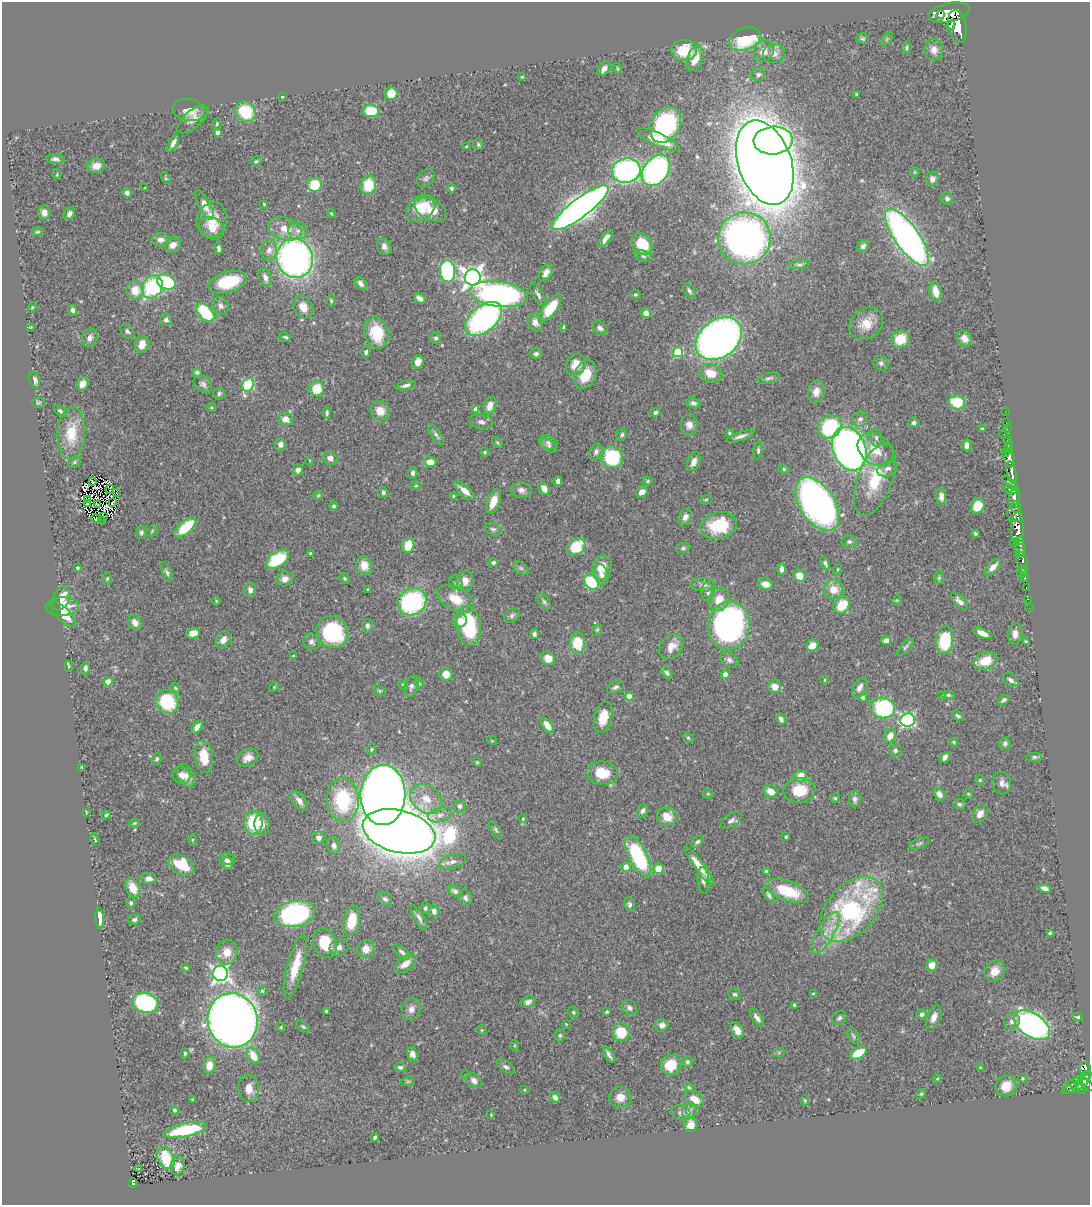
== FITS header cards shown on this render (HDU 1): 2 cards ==
NAXIS1  =                 1088
NAXIS2  =                 1203

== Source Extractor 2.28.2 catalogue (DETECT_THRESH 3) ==
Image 1088 x 1203 px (HDU 1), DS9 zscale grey, 1 PNG px = 1 image px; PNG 1092 x 1207 px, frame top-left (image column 1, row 1203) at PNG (2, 2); each listed source drawn as its Kron ellipse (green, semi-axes under 4 px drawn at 4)
Background 0.608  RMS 0.022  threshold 0.0666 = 3 sigma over >= 5 px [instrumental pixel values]
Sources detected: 516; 9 with non-positive FLUX_AUTO (blend fragments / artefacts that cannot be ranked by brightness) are neither listed nor drawn; of the other 507, the 500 brightest by FLUX_AUTO listed and drawn (7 fainter detections omitted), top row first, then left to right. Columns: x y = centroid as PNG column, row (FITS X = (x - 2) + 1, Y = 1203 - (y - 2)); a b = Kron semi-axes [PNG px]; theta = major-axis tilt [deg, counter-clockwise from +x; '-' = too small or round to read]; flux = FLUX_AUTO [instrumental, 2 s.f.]
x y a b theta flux
949 13 21 9 12 2800
940 15 4 3 - 260
951 25 5 3 - 350
957 26 17 9 -80 2500
745 39 16 11 20 100
863 39 6 5 - 2.4
887 39 8 4 54 2.4
907 48 6 4 87 2.4
684 50 13 10 4 51
934 50 10 9 - 10
764 51 11 9 60 16
774 53 11 9 16 12
695 58 13 7 71 30
617 68 5 3 - 1.6
604 69 8 5 53 6.7
758 75 7 6 - 4.6
522 77 4 3 - 1.3
391 93 6 6 - 27
856 94 4 3 - 1.3
282 97 3 3 - 1.6
189 110 16 11 -11 23
371 111 8 6 -5 46
245 112 11 9 -39 64
193 119 19 9 40 12
217 124 5 4 - 1.9
665 125 19 14 60 200
217 132 4 4 - 3.9
658 140 23 6 -24 31
773 140 19 14 4 650
173 143 9 4 62 7.2
478 144 6 5 - 2.6
467 147 4 3 - 2.6
55 159 9 5 -8 4.5
256 161 6 4 25 2.2
765 163 44 26 -71 5200
96 166 9 7 9 14
626 170 14 12 10 320
656 170 17 12 52 370
915 172 5 4 - 1.6
57 175 5 4 - 1.5
166 178 6 4 -57 1.9
426 178 10 7 50 4.4
932 179 7 6 - 7.7
315 185 7 7 - 58
368 185 9 7 77 46
145 188 3 2 - 1.4
451 188 4 4 - 2.8
127 193 5 4 - 5.6
947 199 6 5 - 4.2
264 204 3 3 - 1.8
205 205 16 6 -63 17
421 208 16 11 36 40
580 208 35 9 37 1500
430 210 17 10 -27 24
44 213 7 6 - 7.7
331 213 4 3 - 1.5
69 214 7 5 56 6.1
212 220 18 15 76 37
212 228 13 10 -34 16
285 229 17 11 -16 25
298 231 9 9 - 9.1
37 232 6 4 18 2.1
907 237 34 12 -55 740
744 238 26 26 - 720
605 239 10 4 51 8.8
160 240 9 6 -1 9
642 244 11 9 -56 44
173 245 8 7 - 11
384 246 9 7 -66 7.1
863 246 6 5 - 5.2
219 248 6 3 -79 4.3
269 250 10 8 77 10
643 256 8 5 -22 3.7
295 258 20 18 -73 650
799 265 11 4 7 3.9
447 271 11 7 -85 190
546 272 9 6 58 8.8
265 277 9 6 -70 8.7
473 277 8 8 - 960
166 282 10 7 -24 120
228 282 20 10 17 74
361 284 7 5 -51 6.7
152 287 12 10 58 140
135 290 9 9 - 26
689 291 8 5 -56 4.3
935 291 10 5 -78 18
498 294 30 12 -7 480
538 294 14 5 -60 5.1
635 295 5 4 - 2.1
420 298 6 4 -30 8.4
331 301 5 4 - 2.1
221 306 9 7 -58 6.4
32 307 5 4 - 1.6
303 307 12 9 -60 16
550 308 16 6 53 55
73 310 5 4 - 4.3
205 313 11 7 -46 77
646 313 5 5 - 6.9
484 319 21 13 40 380
166 320 6 6 - 4.5
535 322 9 7 -61 9.1
866 324 18 14 38 27
30 327 3 2 - 1.1
564 327 4 3 - 3.3
600 328 8 6 -32 5.5
127 331 8 6 -46 4.1
376 333 16 12 -76 55
285 337 6 4 -21 2.3
90 338 9 7 64 7.2
436 338 6 5 - 3.3
964 338 8 7 - 11
719 339 25 18 38 1100
900 339 9 8 - 34
142 344 8 6 72 18
366 352 5 4 - 3.1
678 352 5 5 - 88
536 354 6 5 - 4.1
418 362 7 5 73 13
881 363 8 7 - 4.5
576 365 11 9 58 21
197 372 4 4 - 3.1
711 373 12 9 -18 28
585 375 15 10 69 35
769 378 11 5 13 4.6
35 380 8 5 -73 6.5
82 384 7 5 63 9.9
203 384 10 7 -37 5.3
248 385 7 5 66 120
406 385 10 4 13 5.4
317 389 7 7 - 33
816 392 11 8 77 12
219 394 6 6 - 3.4
957 402 8 7 - 43
38 403 6 5 - 2.5
693 403 7 5 -17 4.8
490 406 9 6 68 13
211 408 5 3 - 1.5
476 409 4 4 - 10
61 411 8 4 -29 4.1
380 411 10 9 - 19
1005 411 2 2 - 8.5
655 412 5 4 - 3.6
327 413 6 4 86 2.9
285 419 7 6 - 13
860 419 8 7 - 7
481 422 12 7 -11 5.8
913 423 5 5 - 3.6
1006 423 2 2 - 10
689 425 10 8 88 9.3
830 427 12 11 - 110
982 429 3 3 - 1.7
1007 429 2 2 - 6.9
71 433 26 13 87 48
729 433 4 4 - 1.8
436 434 12 4 -55 4.7
1005 434 6 3 -19 63
622 435 6 5 - 3.3
741 436 14 4 20 7.2
876 438 9 5 -83 4.5
1008 440 3 2 - 13
497 443 6 4 -45 2.2
548 443 10 6 -27 4.9
281 444 6 5 - 8
1009 445 3 2 - 26
549 446 9 5 -37 3.9
967 446 6 4 90 7.2
849 449 22 16 -68 870
1009 449 3 3 - 38
875 450 19 14 -38 32
758 451 9 4 83 3.4
485 452 5 4 - 2
596 452 8 6 65 6.1
1006 452 3 2 - 14
612 457 11 10 - 100
330 458 7 6 - 7.9
1010 459 9 5 -83 890
310 461 4 3 - 1.1
74 462 7 5 24 2.8
430 462 6 5 - 17
694 462 10 6 65 9.8
784 469 5 4 - 2.1
887 469 11 7 23 6.9
298 470 5 5 - 7.5
413 473 5 4 - 3.8
1011 473 11 4 -79 850
875 480 38 17 70 70
92 481 4 2 - 1.3
558 481 5 4 - 7
648 481 5 4 - 2.1
1010 483 10 4 -43 360
416 486 5 3 - 1.7
110 489 5 2 - 1.4
544 489 7 5 -56 11
521 490 11 7 -6 7.6
1011 490 6 3 -14 170
465 491 13 5 -41 15
642 492 6 5 - 11
116 493 3 2 - 1.7
383 493 5 5 - 2.7
318 495 5 4 - 1.8
454 496 3 3 - 2.5
941 497 9 5 -86 6.3
1014 497 9 5 78 550
88 499 3 2 - 1.4
706 500 7 3 9 1.7
493 502 13 6 68 18
113 503 3 2 - 1.5
88 504 2 2 - 2
97 504 3 2 - 1.4
817 504 30 17 -56 720
334 506 5 4 - 2.8
978 506 8 6 63 32
1016 507 6 5 - 290
1015 514 8 7 - 740
104 516 3 2 - 1.4
685 517 8 6 64 8.6
96 518 5 3 - 1.9
101 520 3 2 - 3.3
719 525 18 13 11 75
186 527 13 6 42 60
1017 528 15 6 89 1500
493 529 8 6 -15 3.9
152 531 7 4 47 2.2
141 532 6 5 - 3.8
975 533 4 3 - 2.1
1020 540 4 3 - 230
849 541 7 6 - 4
1015 543 3 2 - 120
408 545 7 6 - 41
576 547 10 7 39 55
1020 547 10 5 87 600
683 548 7 5 9 3
1022 552 4 2 - 180
310 553 3 3 - 1.8
278 559 13 7 33 75
1022 560 8 5 -72 46
493 562 4 4 - 4.1
825 563 7 4 -62 3.5
364 565 9 7 -72 19
993 567 10 5 45 11
78 568 3 3 - 2.7
521 568 8 5 -35 3.2
602 568 12 9 75 24
781 569 6 4 88 5.9
838 569 5 3 - 1.3
1024 570 4 2 - 14
167 572 10 4 -68 3.9
1022 573 4 4 - 15
601 575 10 6 -77 7.9
799 576 6 6 - 19
107 578 6 4 88 2.1
345 578 5 5 - 2.2
939 578 6 5 - 2.2
1025 578 3 3 - 41
285 579 8 7 - 10
465 581 10 8 79 14
592 582 8 6 -40 89
456 583 8 6 -57 4
766 584 7 5 -11 14
703 585 13 6 -4 7.2
1026 588 3 2 - 5.9
368 589 3 2 - 1.1
834 589 10 9 - 19
250 590 7 6 - 6.4
708 592 9 6 -89 7
61 598 13 8 66 21
456 599 20 11 -29 31
719 599 12 9 63 22
1028 599 3 2 - 18
897 600 5 4 - 1.7
216 601 4 4 - 1.6
959 601 11 5 -46 6.7
412 602 15 13 38 190
544 602 8 5 -54 3.5
842 605 9 7 46 35
62 607 16 9 3 27
1029 608 2 2 - 3.3
63 614 17 6 -44 22
512 616 8 6 34 4.3
460 620 7 7 - 11
135 622 8 6 -60 11
367 626 7 5 -89 3.7
469 626 20 12 -83 110
729 626 24 20 82 430
597 630 6 5 - 2.4
332 632 16 15 - 140
193 633 7 5 12 16
982 633 9 4 -25 13
534 634 5 4 - 3.6
1015 634 11 7 86 10
223 640 9 7 55 12
944 640 14 8 84 77
886 641 5 4 - 8
311 642 8 7 - 6.1
1027 642 4 3 - 2.3
578 643 10 7 -86 43
812 645 6 5 - 16
671 646 14 10 45 18
905 647 11 5 47 3.3
293 656 3 3 - 1.5
548 658 7 6 - 16
729 660 9 7 -33 5.4
986 661 12 8 21 34
69 666 5 3 - 1.4
85 668 6 4 88 3.9
667 673 7 4 -47 3.8
446 674 6 6 - 16
725 674 4 4 - 11
824 680 4 3 - 1.1
1011 680 8 5 -36 5.2
108 682 4 4 - 38
419 683 5 4 - 1.8
403 685 5 4 - 2
411 686 11 7 69 5.6
274 687 5 4 - 1.5
615 687 9 5 30 4.4
775 687 6 6 - 15
175 688 5 4 - 1.9
859 688 11 6 60 7.6
380 691 7 4 -32 2.3
948 695 6 4 -2 2.6
629 696 4 4 - 16
942 696 4 3 - 1.2
863 697 4 4 - 4
1004 700 6 4 36 3.9
167 702 12 11 - 83
883 708 12 10 -10 150
958 716 6 4 -29 3
603 717 16 9 76 24
781 719 6 4 -62 5.3
908 720 7 6 - 270
547 726 8 5 -54 20
197 727 7 4 56 7.7
890 736 7 5 64 14
688 738 6 5 - 2.3
492 741 5 3 - 1.3
954 742 5 3 - 1.9
1005 744 6 5 - 4
371 749 5 4 - 2.1
895 750 6 6 - 4.8
204 757 16 9 -81 33
945 757 6 4 47 5.9
1034 757 8 5 0 3.3
248 758 11 8 29 12
157 759 6 4 70 3.4
477 762 5 4 - 1.7
82 768 4 3 - 2.1
602 773 16 11 -6 35
181 775 9 8 - 9.7
186 776 12 8 -62 12
801 776 6 5 - 24
980 780 5 4 - 2.1
1002 783 11 9 -80 8.7
799 790 16 12 1 46
771 791 7 6 - 18
708 794 5 5 - 1.8
939 794 7 5 -56 8.8
968 794 5 4 - 1.7
383 795 30 22 88 2400
835 798 5 5 - 2
426 799 17 13 -36 28
855 799 8 6 88 4.9
343 800 21 16 -88 120
299 801 11 6 -55 11
959 804 6 5 - 3.1
460 806 6 5 - 4.4
642 811 7 5 60 5.5
86 812 4 2 - 1.2
980 814 10 7 54 11
106 815 4 3 - 2.2
440 815 12 7 15 9.2
667 817 10 9 - 24
523 819 4 3 - 1.9
731 820 11 6 32 6
134 823 5 4 - 1.9
254 823 12 9 90 66
262 824 10 7 -87 14
496 830 10 4 -59 3
399 831 37 21 -14 5800
786 837 4 3 - 2.1
319 838 6 6 - 7.6
95 839 6 4 -64 2.3
192 840 5 3 - 1.8
697 842 7 4 38 3.1
919 843 10 5 23 3.7
334 845 8 6 -74 6.1
638 856 22 9 -63 150
227 859 8 6 -10 8.2
453 862 14 7 17 8.4
227 864 6 5 - 6.7
182 865 14 9 -29 59
699 866 23 5 -52 24
626 867 4 4 - 18
658 869 5 5 - 26
766 871 4 4 - 1.8
149 879 7 5 -2 8.6
703 880 13 6 -84 6.1
133 888 10 7 -65 27
1045 888 6 4 -22 6.9
455 891 7 5 -33 4.7
787 891 22 10 -20 62
769 895 9 4 -57 3.9
465 898 8 6 -75 4.8
385 899 8 6 -45 4.4
131 903 5 4 - 2.8
629 905 7 5 -76 4.8
425 908 6 5 - 3
851 909 38 24 47 310
434 911 6 5 - 7
295 914 20 13 13 280
419 917 14 5 -60 6.1
100 918 10 4 -86 20
134 920 6 5 - 3.3
352 921 15 8 79 35
825 933 23 8 60 23
1050 933 4 3 - 2.5
325 943 15 11 -70 46
339 947 10 8 23 6.6
366 949 9 8 - 15
227 952 12 11 - 19
402 952 9 5 -42 4.9
405 964 13 6 38 14
932 965 6 5 - 17
295 967 33 8 75 41
186 968 4 3 - 1.8
995 971 11 9 57 17
220 973 8 7 - 540
262 991 5 4 - 2.2
735 994 6 5 - 3.3
813 994 4 4 - 2.9
528 1002 7 5 18 5.5
145 1003 13 10 -16 220
794 1005 4 3 - 2.6
629 1008 8 6 -39 5.2
411 1009 11 9 71 9.1
327 1011 4 3 - 5.6
573 1012 6 5 - 2.2
607 1012 4 3 - 1.9
922 1014 5 4 - 3.6
934 1017 12 6 67 11
1078 1017 6 4 -14 1.8
757 1018 10 4 -54 6.5
839 1018 8 6 46 4.3
233 1020 27 25 -76 2100
1012 1021 8 7 - 7
566 1024 4 3 - 1.1
662 1025 6 6 - 8.8
1032 1025 20 11 -33 510
281 1027 5 4 - 1.9
303 1027 8 4 -36 2.6
482 1030 5 5 - 1.6
737 1030 8 5 -59 15
621 1032 9 9 - 46
560 1035 6 5 - 2.5
853 1036 9 5 -61 3.4
515 1046 6 4 -71 1.8
779 1052 6 4 20 2.1
185 1053 5 4 - 1.8
858 1053 9 5 30 32
413 1054 7 5 -65 8.8
609 1055 9 3 -61 5.3
253 1056 9 5 -60 25
687 1062 5 5 - 3.6
209 1065 9 6 82 17
671 1065 10 10 - 41
400 1067 6 5 - 4.1
506 1067 10 5 -36 4.9
980 1068 4 4 - 1.2
1085 1069 7 5 -75 180
466 1075 3 2 - 1.3
1086 1076 6 4 22 180
1023 1078 4 4 - 2.3
937 1079 4 3 - 1.1
474 1081 8 6 -42 7.4
408 1082 7 4 -1 1.8
1072 1084 9 2 35 110
1086 1084 9 4 -40 270
1006 1086 11 10 - 23
689 1087 5 4 - 1.9
1075 1087 14 4 24 170
1081 1087 7 4 -55 250
249 1088 14 10 -83 15
525 1090 4 2 - 1.1
921 1094 5 4 - 1.9
555 1097 6 4 -45 6.7
620 1097 11 10 - 14
192 1099 4 3 - 1.4
694 1099 11 7 -32 20
805 1100 5 4 - 1.8
175 1110 4 4 - 2.5
690 1111 8 7 - 5.6
681 1112 9 7 -14 5.9
491 1115 3 3 - 1.1
691 1125 7 6 - 20
185 1130 22 7 12 100
375 1137 4 3 - 2.8
166 1158 11 8 -64 60
178 1166 9 7 76 12
139 1169 3 3 - 2.4
133 1183 5 4 - 89
At the frame edge (FLAGS 8, measured only in part): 1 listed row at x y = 1086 1084
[7 fainter detections neither listed nor drawn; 9 non-positive-flux detections neither listed nor drawn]